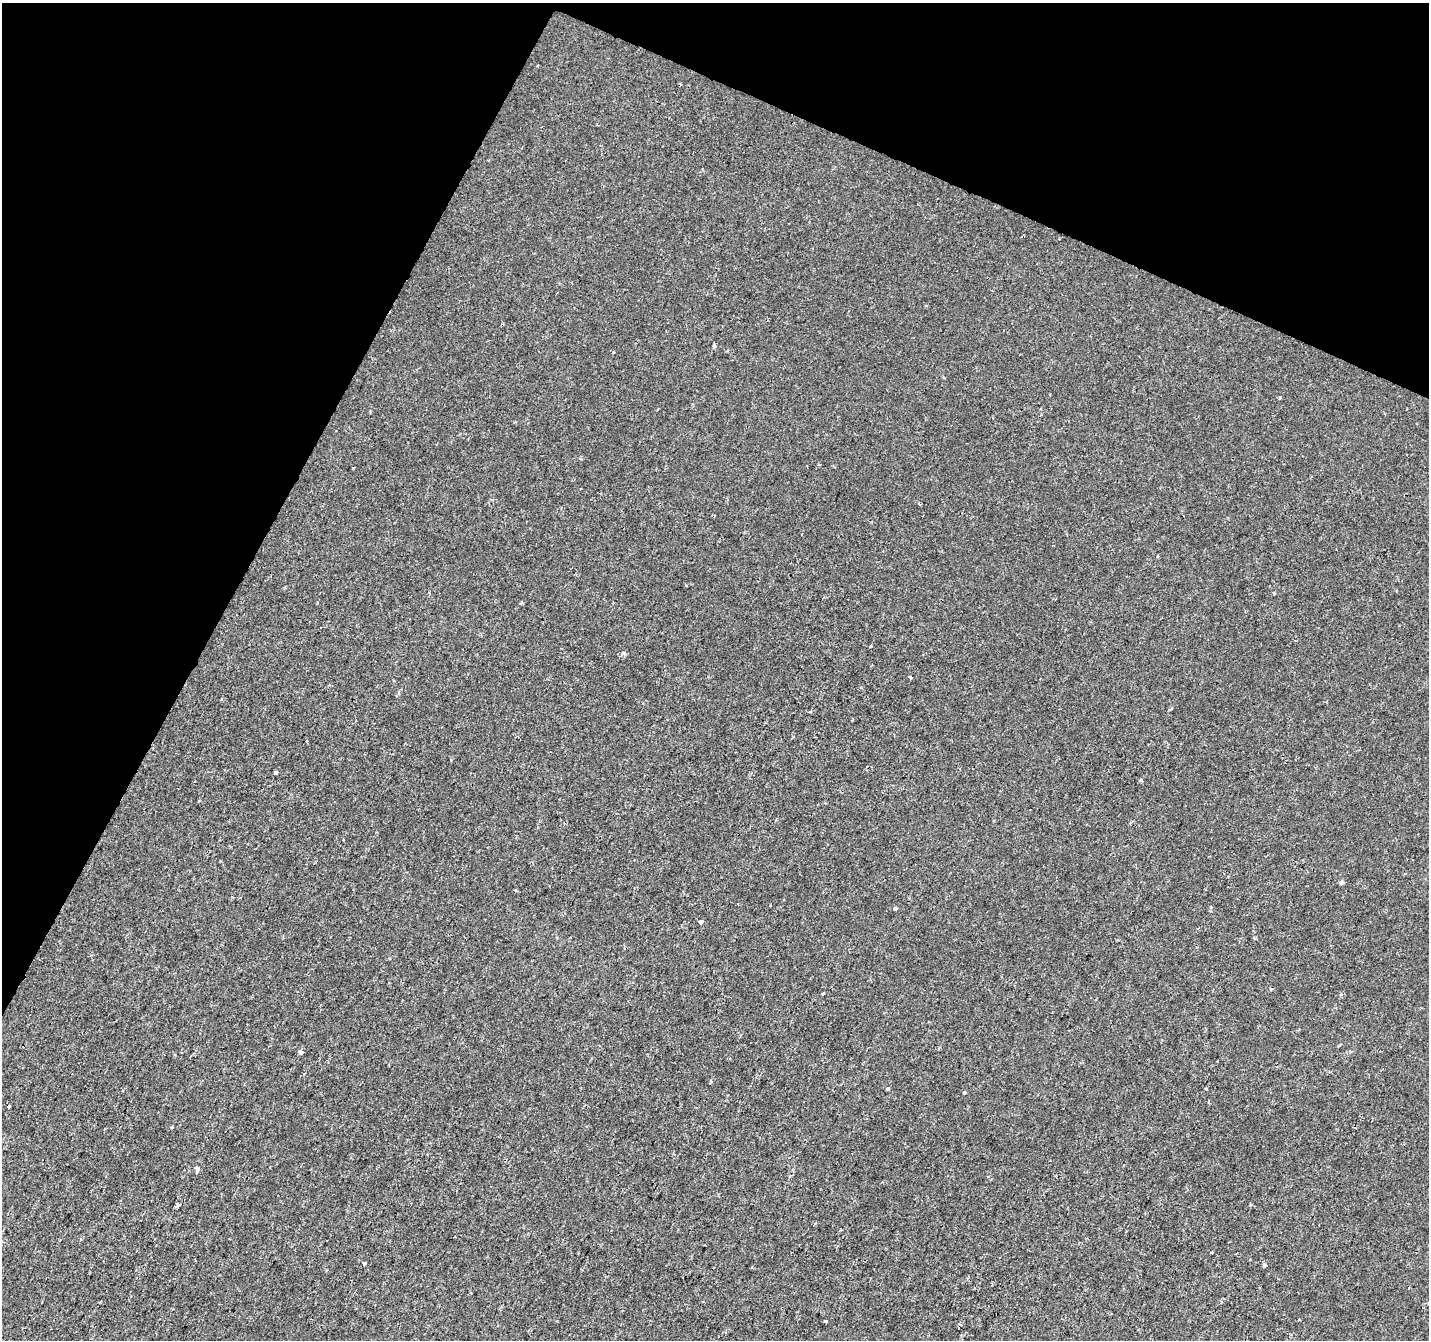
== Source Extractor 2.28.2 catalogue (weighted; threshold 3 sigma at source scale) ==
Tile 2 of 4 x 4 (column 2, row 1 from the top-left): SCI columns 1428-2854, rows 4217-5554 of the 5715 x 5822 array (HDU 1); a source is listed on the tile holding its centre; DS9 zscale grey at full resolution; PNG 1431 x 1342 px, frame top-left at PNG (2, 3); no overlay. Shown black and unused: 24% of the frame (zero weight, under 2 of 3 exposures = <1% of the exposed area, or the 3 px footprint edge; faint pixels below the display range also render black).
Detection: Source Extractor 2.28.2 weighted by HDU 2 'WHT'; one run over the whole footprint, this tile lists its part. Background 2.51e-04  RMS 0.0022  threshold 0.0101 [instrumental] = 3 sigma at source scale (4.5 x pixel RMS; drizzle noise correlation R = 1.50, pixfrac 1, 0.0396/0.0396 arcsec/px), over >= 5 px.
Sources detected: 32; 2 cosmic-ray / hot-pixel residue — not listed; the other 30 listed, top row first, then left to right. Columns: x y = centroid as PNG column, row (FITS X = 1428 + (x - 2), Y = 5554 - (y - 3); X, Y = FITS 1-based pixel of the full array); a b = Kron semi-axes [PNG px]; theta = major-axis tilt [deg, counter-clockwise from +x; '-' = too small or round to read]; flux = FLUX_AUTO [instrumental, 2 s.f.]
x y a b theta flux
714 346 4 3 - 1.2
727 351 4 3 - 0.22
613 352 3 2 - 0.37
1280 397 4 3 - 0.59
919 504 4 2 - 0.3
1274 593 4 3 - 0.21
521 603 5 3 - 0.28
870 646 3 3 - 0.16
624 653 6 5 - 0.46
910 677 3 3 - 0.84
221 700 4 3 - 0.2
1171 709 5 3 - 0.23
276 773 3 3 - 0.9
1141 780 5 3 - 0.25
195 781 3 3 - 0.34
1341 882 4 3 - 3.1
895 909 4 3 - 2.1
701 922 4 3 - 1.1
300 1052 4 4 - 1.4
888 1089 3 3 - 0.69
1206 1089 4 2 - 0.23
964 1093 3 3 - 1.1
9 1106 4 3 - 0.6
171 1127 3 3 - 0.26
197 1170 5 3 - 2
364 1263 3 3 - 0.82
1264 1265 6 4 45 0.29
1299 1320 3 3 - 0.5
825 1321 3 3 - 0.6
960 1324 5 4 - 0.34